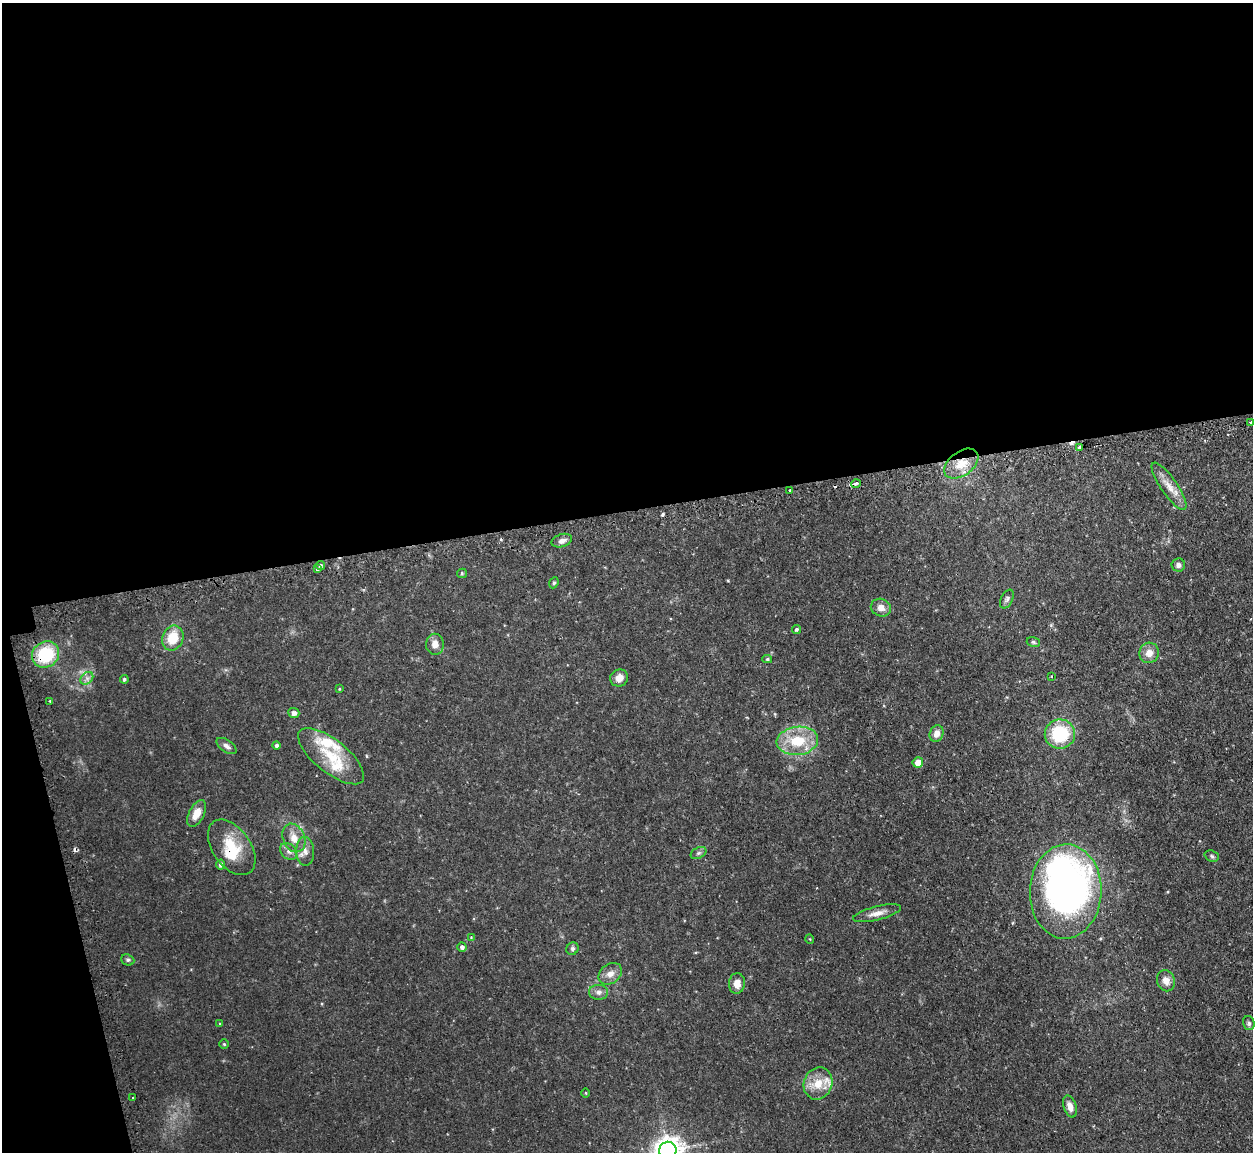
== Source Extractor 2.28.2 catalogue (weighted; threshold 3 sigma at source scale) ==
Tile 1 of 4 x 4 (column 1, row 1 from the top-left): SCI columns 35-1285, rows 3612-4761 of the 5072 x 5047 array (HDU 1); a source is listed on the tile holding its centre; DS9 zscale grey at full resolution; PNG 1255 x 1154 px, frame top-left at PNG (2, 3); each listed source drawn as its Kron ellipse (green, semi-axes under 4 px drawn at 4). Shown black and unused: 47% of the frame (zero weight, under 2 of 3 exposures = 4% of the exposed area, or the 3 px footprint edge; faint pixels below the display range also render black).
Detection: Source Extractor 2.28.2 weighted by HDU 2 'WHT'; one run over the whole footprint, this tile lists its part. Background 0.0595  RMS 0.0067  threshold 0.0302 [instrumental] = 3 sigma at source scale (4.5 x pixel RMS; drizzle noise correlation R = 1.50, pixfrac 1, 0.05/0.05 arcsec/px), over >= 5 px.
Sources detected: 72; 1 inside a brighter object's white glare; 5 cosmic-ray / hot-pixel residue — neither listed nor drawn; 4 inside a brighter listed object's ellipse — not listed separately; the other 62 listed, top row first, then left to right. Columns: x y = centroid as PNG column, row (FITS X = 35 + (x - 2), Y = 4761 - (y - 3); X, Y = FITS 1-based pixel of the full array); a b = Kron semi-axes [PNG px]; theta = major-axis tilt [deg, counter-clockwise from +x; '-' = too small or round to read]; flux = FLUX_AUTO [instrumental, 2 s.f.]
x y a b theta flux
1251 422 3 3 - 1.4
1080 447 3 3 - 4.7
961 464 19 12 37 12
856 483 5 3 - 3
1169 486 28 8 -55 8
790 491 3 3 - 1.9
562 541 10 6 18 3.2
1178 565 7 6 - 2.3
320 566 4 3 - 1.6
317 569 4 3 - 3.4
462 573 5 4 - 0.84
554 583 6 4 67 0.92
1007 599 10 6 62 1.8
881 608 10 8 -20 4.8
796 629 4 4 - 1.2
173 638 13 10 69 16
1033 642 7 5 -17 1.3
435 644 10 9 - 4.8
1149 653 10 9 - 6.1
46 654 14 12 37 35
767 659 5 4 - 1
1052 676 4 2 - 0.6
87 678 7 5 45 2.3
619 678 9 8 - 5.4
124 679 4 4 - 1.1
339 689 3 3 - 0.55
50 701 3 2 - 0.64
294 713 5 5 - 2.7
937 734 8 6 68 4.3
1060 734 15 14 - 37
797 741 21 14 6 22
277 745 4 4 - 1.7
227 746 11 6 -34 2.4
331 756 40 16 -39 24
918 762 5 5 - 6.3
197 813 14 7 63 8
294 838 15 11 -67 7.6
232 847 31 19 -55 22
289 851 9 7 -45 2.8
305 851 14 9 -87 4.7
698 853 8 5 27 1.5
1212 856 7 5 -19 1.4
220 865 5 4 - 1.8
1066 891 47 36 88 310
877 913 25 7 14 5.7
471 937 4 4 - 0.55
810 939 5 3 - 0.52
462 947 4 4 - 2
572 949 6 6 - 1.6
128 960 6 5 - 1.2
610 974 13 9 38 5.2
1166 981 11 9 -70 5.1
737 983 10 8 86 5.7
599 992 9 7 0 2.8
1249 1023 7 6 - 1.6
220 1024 4 4 - 0.67
224 1044 4 4 - 0.83
818 1083 16 14 68 12
586 1093 5 3 - 0.56
133 1098 3 2 - 0.86
1070 1107 11 6 -74 4.8
668 1151 9 8 - 800
Overlapping masked pixels (flux is a lower limit): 4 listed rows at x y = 961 464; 856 483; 46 654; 232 847
Isophote crosses this tile's border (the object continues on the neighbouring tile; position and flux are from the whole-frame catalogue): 1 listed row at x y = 668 1151